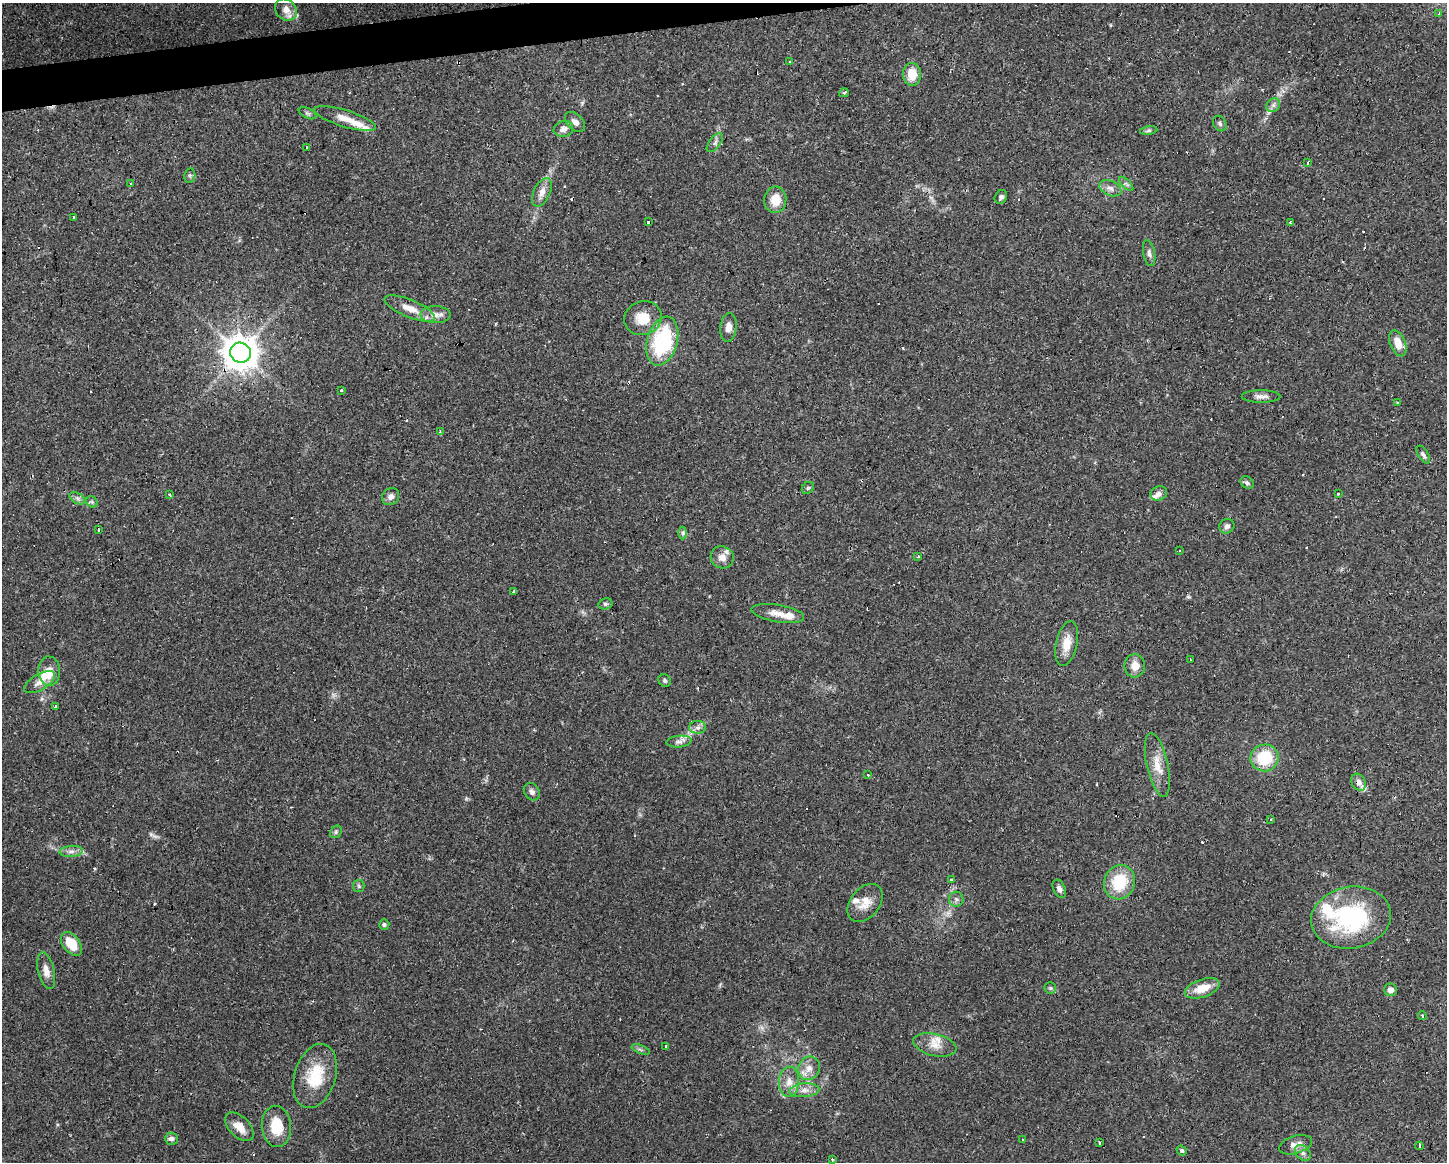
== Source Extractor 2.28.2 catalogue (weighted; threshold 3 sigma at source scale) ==
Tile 8 of 3 x 4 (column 2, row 3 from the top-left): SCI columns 1497-2941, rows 1161-2320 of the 4396 x 4641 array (HDU 1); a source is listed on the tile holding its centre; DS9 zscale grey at full resolution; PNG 1449 x 1164 px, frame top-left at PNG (2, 3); each listed source drawn as its Kron ellipse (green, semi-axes under 4 px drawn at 4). Shown black and unused: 2% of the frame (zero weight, under 2 of 3 exposures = <1% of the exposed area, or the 3 px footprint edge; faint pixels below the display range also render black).
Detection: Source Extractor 2.28.2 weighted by HDU 2 'WHT'; one run over the whole footprint, this tile lists its part. Background 0.0625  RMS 0.0054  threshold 0.0244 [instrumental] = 3 sigma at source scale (4.5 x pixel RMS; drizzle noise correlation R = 1.50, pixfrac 1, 0.0396/0.0396 arcsec/px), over >= 5 px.
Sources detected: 136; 1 too faint to see at this stretch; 1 inside a brighter object's white glare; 23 cosmic-ray / hot-pixel residue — neither listed nor drawn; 8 inside a brighter listed object's ellipse — not listed separately; the other 103 listed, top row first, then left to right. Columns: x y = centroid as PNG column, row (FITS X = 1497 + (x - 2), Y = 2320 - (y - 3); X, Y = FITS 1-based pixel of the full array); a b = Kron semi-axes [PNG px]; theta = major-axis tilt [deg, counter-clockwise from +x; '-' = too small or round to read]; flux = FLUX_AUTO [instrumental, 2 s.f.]
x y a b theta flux
286 10 12 10 -44 5
1439 14 3 3 - 1.8
790 61 3 2 - 0.87
912 74 11 9 -87 9.4
844 93 5 3 - 0.88
1273 105 7 6 - 1.9
307 113 9 5 -26 1.2
345 119 32 8 -17 7.5
575 122 12 7 -44 2.9
1220 124 8 6 -59 1.4
563 129 10 8 17 2.9
1149 131 8 4 9 1.1
715 143 11 5 53 1.8
307 147 3 2 - 0.75
1307 162 3 3 - 1.6
190 175 7 5 78 1.1
131 183 2 2 - 0.87
1126 184 9 3 -45 1
1110 188 11 7 -24 2.7
542 192 15 8 64 4.1
1001 197 7 6 - 1.4
775 200 13 11 85 9
74 217 4 3 - 6.4
649 221 3 3 - 8.2
1291 223 3 3 - 1.4
1149 253 13 6 -79 2.1
410 309 27 8 -22 7.8
435 315 15 8 -1 4.3
643 318 19 17 21 11
728 327 14 8 84 4.2
662 341 25 15 74 50
1398 343 13 7 -68 7
240 353 10 10 - 1200
341 391 3 3 - 2
1261 396 19 6 0 2.9
1397 403 3 3 - 1.3
440 432 3 3 - 1.5
1423 455 10 5 -56 1.5
1247 483 7 5 -38 1.2
808 488 7 5 45 0.92
1159 493 8 7 - 2.2
1338 494 3 2 - 1.2
169 495 4 3 - 0.78
391 497 9 8 - 2.6
77 498 8 5 -31 1.6
92 502 6 5 - 1
1227 526 8 7 - 1.8
98 530 3 3 - 3.1
683 533 6 4 90 1
1180 551 3 2 - 0.6
722 557 12 11 - 4.6
918 557 3 3 - 1.2
514 591 3 3 - 1.1
605 604 7 5 14 1.1
778 613 27 8 -9 5.9
1067 644 23 10 77 7.4
1190 659 2 2 - 0.53
1135 666 11 10 - 5.3
49 671 15 11 -87 7.1
665 681 6 5 - 1
40 682 17 8 30 4.2
55 706 3 2 - 1.3
698 727 8 6 0 2
679 742 12 6 5 2
1264 758 14 13 - 22
1157 765 33 10 -77 9.2
868 775 3 3 - 0.63
1359 782 9 7 -62 2.6
532 792 9 7 -52 2
1270 820 3 2 - 0.64
336 832 7 5 48 1.1
71 851 12 5 5 2.4
951 879 3 3 - 1.1
1119 882 17 15 65 21
359 886 6 5 - 1
1059 889 9 6 -65 2.1
956 899 7 7 - 1.6
865 903 21 14 51 7.6
1351 918 40 31 10 64
384 925 5 5 - 1
71 944 13 8 -52 13
46 971 19 8 -77 4.4
1050 988 6 6 - 0.87
1202 988 18 9 19 9.1
1390 990 6 6 - 2.9
1422 1016 4 4 - 0.72
935 1045 22 11 -13 7.1
666 1046 3 3 - 1.4
641 1049 9 3 -21 1
809 1068 12 10 59 5
315 1076 33 20 73 22
789 1082 15 10 87 5.4
804 1090 15 7 5 3.9
276 1126 21 14 -86 15
239 1127 17 10 -45 7
171 1139 6 6 - 1.8
1022 1140 3 3 - 0.67
1099 1143 3 3 - 1.8
1296 1145 17 8 17 4.2
1419 1146 4 3 - 3.2
1182 1150 5 4 - 1.1
1303 1153 9 6 -45 1.9
832 1159 3 3 - 1.8
Overlapping masked pixels (flux is a lower limit): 1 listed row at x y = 240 353